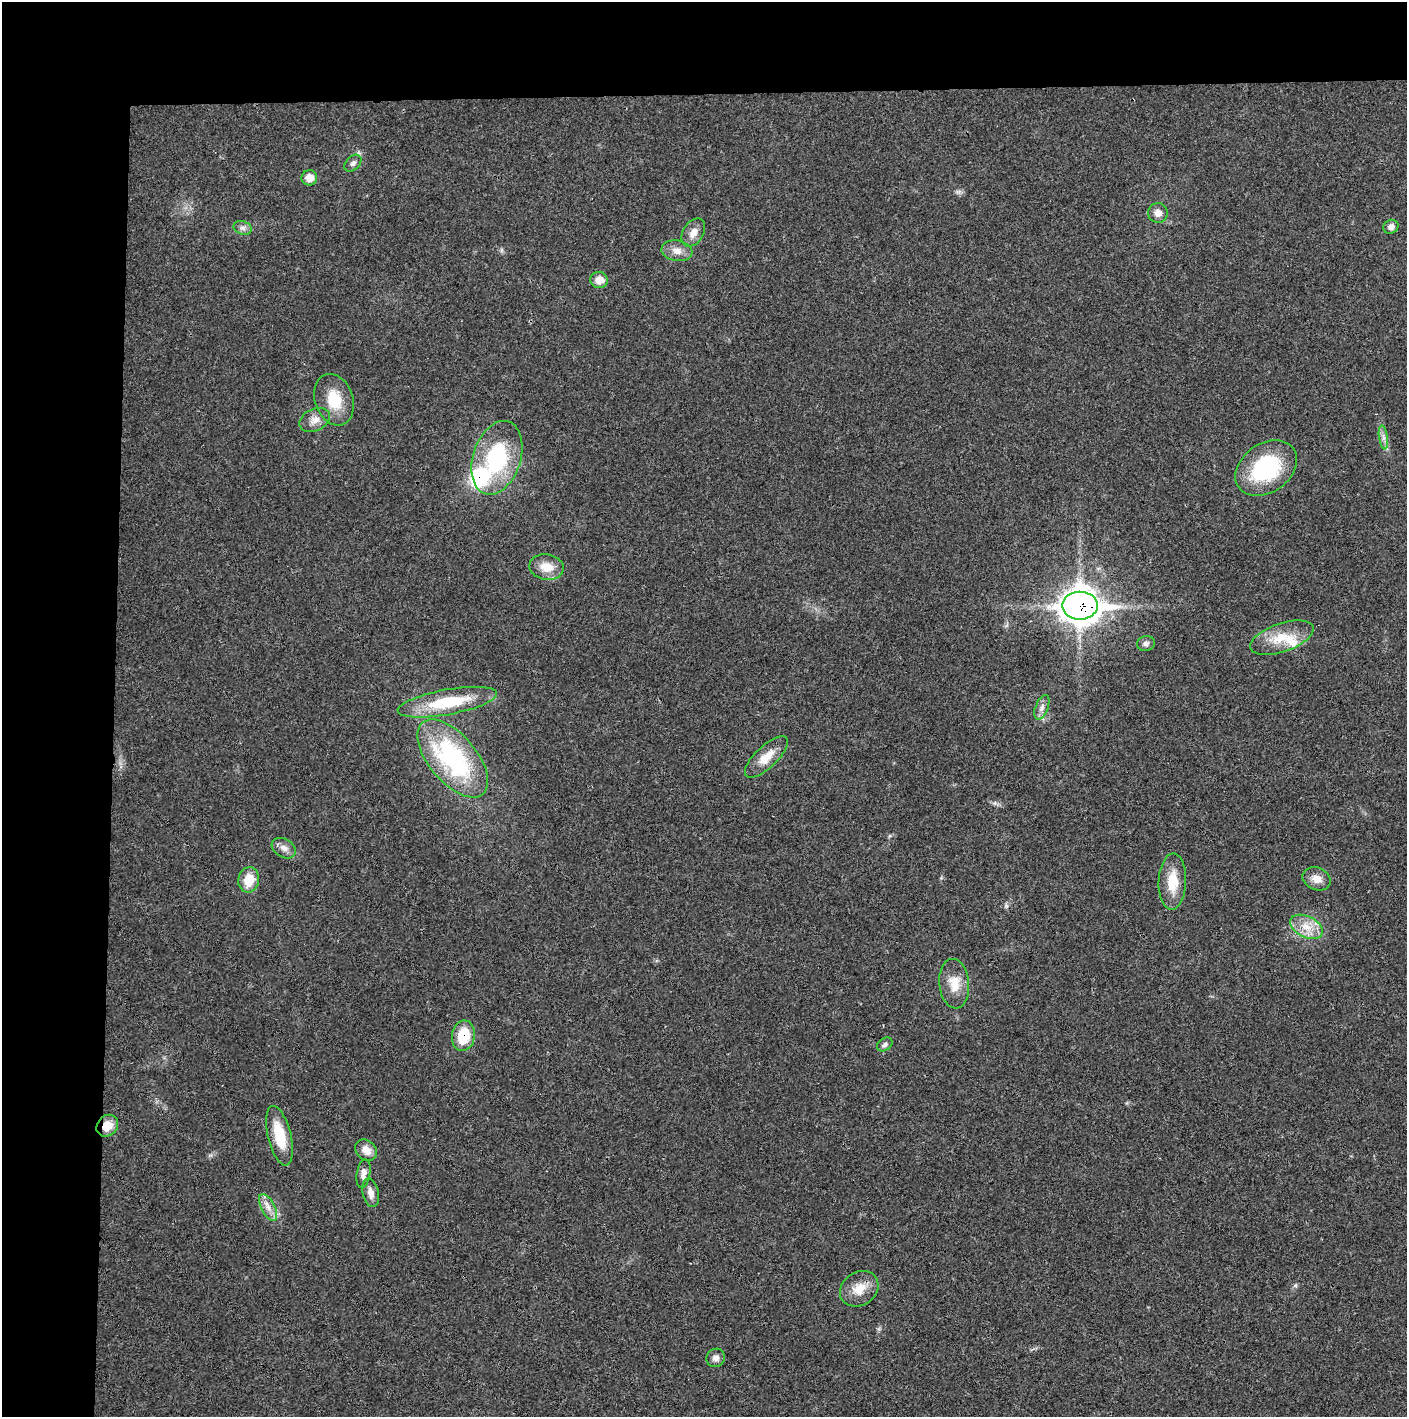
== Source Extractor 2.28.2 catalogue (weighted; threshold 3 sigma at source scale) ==
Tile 1 of 3 x 3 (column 1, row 1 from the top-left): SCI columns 5-1409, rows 2831-4245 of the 4225 x 4245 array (HDU 1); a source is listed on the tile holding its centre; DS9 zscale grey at full resolution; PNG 1409 x 1419 px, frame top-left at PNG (2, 2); each listed source drawn as its Kron ellipse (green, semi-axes under 4 px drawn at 4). Shown black and unused: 14% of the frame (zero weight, under 3 of 4 exposures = <1% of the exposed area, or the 3 px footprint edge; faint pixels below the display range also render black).
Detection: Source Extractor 2.28.2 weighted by HDU 2 'WHT'; one run over the whole footprint, this tile lists its part. Background 0.0197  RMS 0.0041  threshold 0.0186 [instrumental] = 3 sigma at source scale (4.5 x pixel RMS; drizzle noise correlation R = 1.50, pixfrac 1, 0.05/0.05 arcsec/px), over >= 5 px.
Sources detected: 39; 2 inside a brighter listed object's ellipse — not listed separately; the other 37 listed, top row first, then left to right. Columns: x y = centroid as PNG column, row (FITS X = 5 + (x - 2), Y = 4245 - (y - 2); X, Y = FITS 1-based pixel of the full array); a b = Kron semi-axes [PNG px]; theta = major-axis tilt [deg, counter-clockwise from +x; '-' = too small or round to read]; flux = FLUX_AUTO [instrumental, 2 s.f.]
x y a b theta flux
353 163 10 6 45 1.4
309 178 8 7 - 4.5
1158 213 10 9 - 2.9
1391 227 8 6 25 2.4
243 228 9 6 -17 1.7
693 232 15 10 58 3.8
677 251 16 10 -10 3.8
599 280 8 8 - 4.7
334 400 26 19 -71 13
315 420 16 11 26 3.9
1383 437 12 4 -81 1.8
497 458 38 24 72 38
1266 468 33 24 36 38
547 567 17 12 -9 6.6
1080 606 17 14 0 630
1282 638 33 14 19 11
1146 643 9 7 11 1.5
447 702 50 12 10 24
1042 707 13 6 68 2.2
766 757 28 11 44 6.9
453 758 47 24 -50 57
284 848 13 9 -31 2.8
1316 879 14 11 -23 4
249 880 13 10 80 8.4
1172 882 28 14 88 10
1306 927 17 10 -26 6.4
954 984 25 15 -84 7.7
463 1036 15 11 81 14
885 1045 8 6 36 1.2
107 1126 12 9 46 5.4
279 1136 30 11 -76 13
366 1150 12 9 -42 4.1
363 1174 14 6 80 2.5
371 1193 14 8 -78 2.8
268 1207 14 7 -63 3.2
859 1289 20 16 34 7.5
716 1358 9 9 - 2.2
Overlapping masked pixels (flux is a lower limit): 3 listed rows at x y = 1080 606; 463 1036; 107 1126